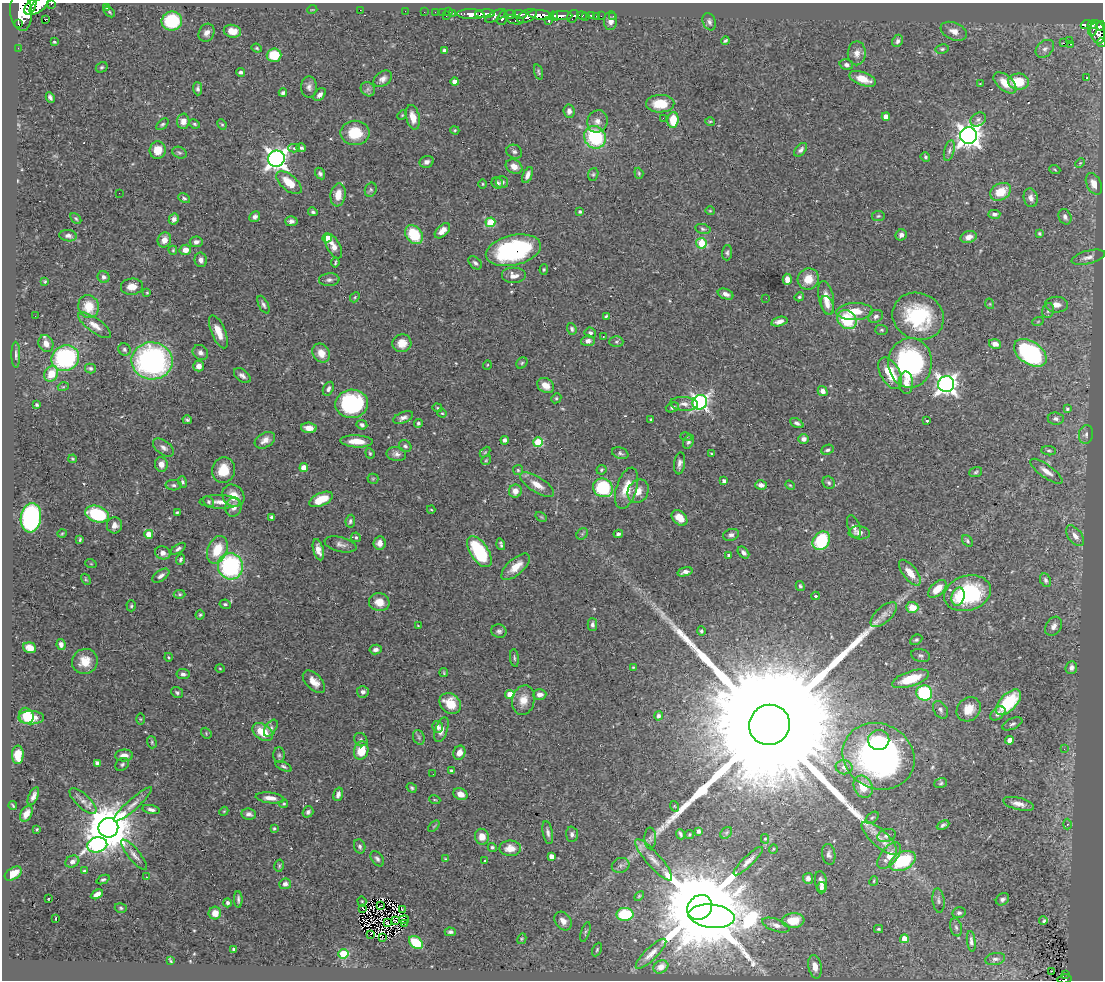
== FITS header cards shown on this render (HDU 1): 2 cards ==
NAXIS1  =                 1101
NAXIS2  =                  978

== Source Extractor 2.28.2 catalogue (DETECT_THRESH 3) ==
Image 1101 x 978 px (HDU 1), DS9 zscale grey, 1 PNG px = 1 image px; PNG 1105 x 982 px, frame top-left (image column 1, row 978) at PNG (2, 3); each listed source drawn as its Kron ellipse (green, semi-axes under 4 px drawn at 4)
Background 0.664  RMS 0.021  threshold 0.0637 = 3 sigma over >= 5 px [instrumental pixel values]
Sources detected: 531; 4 with non-positive FLUX_AUTO (blend fragments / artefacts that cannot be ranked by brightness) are neither listed nor drawn; of the other 527, the 500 brightest by FLUX_AUTO listed and drawn (27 fainter detections omitted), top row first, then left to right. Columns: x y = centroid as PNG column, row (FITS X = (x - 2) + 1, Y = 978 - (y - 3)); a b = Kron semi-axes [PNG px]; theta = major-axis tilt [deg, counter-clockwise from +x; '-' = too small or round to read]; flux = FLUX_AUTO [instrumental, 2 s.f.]
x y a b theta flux
51 4 3 2 - 25
39 6 11 6 43 450
30 7 8 4 58 1000
107 8 4 2 - 1.1
312 10 5 3 - 1.1
360 10 2 2 - 16
405 11 2 2 - 1.4
21 12 19 11 -85 1300
109 12 6 4 -38 1.9
424 12 2 2 - 1.6
435 12 2 2 - 3.5
442 12 2 2 - 5
448 12 3 3 - 2
452 13 3 2 - 3.8
471 14 14 5 -2 380
485 14 10 4 3 340
510 14 6 4 6 130
520 14 7 3 -2 84
541 15 12 5 -7 410
591 15 4 3 - 17
446 16 3 2 - 13
495 16 11 5 27 110
527 16 10 6 25 220
554 16 5 3 - 150
562 16 10 4 1 320
573 16 6 5 - 46
582 16 5 3 - 15
596 16 2 2 - 3.3
601 16 2 2 - 1.6
613 16 3 2 - 2.1
586 17 3 2 - 1.9
502 18 7 5 71 130
45 20 2 2 - 1.3
515 20 8 4 -12 77
172 21 10 9 - 79
549 21 3 3 - 32
610 21 9 6 85 8.4
709 22 9 6 -68 4.6
18 24 3 2 - 32
1086 25 6 4 21 48
1092 25 5 3 - 38
1101 26 5 3 - 140
1093 29 7 3 67 17
232 31 9 6 -11 15
954 31 14 8 -22 11
1098 32 12 7 -79 260
207 33 9 7 63 7.8
1070 40 2 2 - 1.5
725 41 4 3 - 2.3
898 41 6 5 - 4.8
54 42 3 3 - 1.6
1063 43 3 2 - 3.6
1101 43 4 3 - 9.8
1071 44 3 2 - 6.1
18 48 2 2 - 3.1
257 48 5 4 - 2
942 49 7 4 10 2.4
1045 49 10 7 43 5.9
444 50 4 3 - 4
857 53 12 9 89 9.3
274 55 7 6 - 42
846 65 7 5 -15 4.5
102 67 6 5 - 2.5
240 72 4 3 - 3.7
539 72 8 4 -72 2.2
1087 77 2 2 - 1.3
383 79 10 7 35 7.5
863 79 14 6 -20 24
455 82 4 4 - 12
1018 82 10 8 -2 40
1005 83 13 7 -40 21
980 84 3 3 - 1.4
309 87 10 8 90 6.5
198 89 6 4 -88 3.9
368 89 8 6 -46 4.6
283 93 4 3 - 3.3
320 95 7 5 47 5.9
50 97 5 3 - 3.8
660 104 14 9 1 35
569 111 7 5 -82 6.1
402 115 5 4 - 1.6
413 117 12 6 -76 17
886 117 4 4 - 16
663 118 3 2 - 1.3
978 119 8 6 32 4.1
673 120 8 5 86 36
183 121 7 6 - 8.7
597 121 11 10 - 11
710 121 5 3 - 1.5
162 124 7 4 43 2.6
194 124 5 3 - 2.2
222 124 5 4 - 1.9
455 130 4 3 - 1.7
355 133 14 12 0 42
969 136 8 8 - 1200
595 137 11 10 - 110
294 148 5 4 - 2.6
301 148 5 3 - 3.3
158 150 9 8 - 22
801 150 8 5 49 4.4
949 151 11 5 76 4.1
514 152 8 6 -27 3.8
179 153 7 5 -25 2.9
925 157 5 4 - 2.4
276 159 8 8 - 980
427 162 7 6 - 5.9
1080 163 5 4 - 1.4
514 167 9 6 -28 10
1055 170 6 3 -21 1.6
639 173 5 4 - 2
320 174 6 5 - 3.7
593 174 6 5 - 2.5
528 175 8 4 67 6.6
502 182 6 6 - 3.8
289 183 15 8 -40 27
497 183 6 5 - 3.7
483 184 4 3 - 1.4
1094 184 11 7 -63 12
371 190 7 5 67 2.7
1001 192 11 8 29 27
119 193 2 2 - 4
338 195 11 7 83 19
184 198 6 4 -28 2.7
1031 198 9 7 -76 6.7
710 211 5 4 - 1.5
313 212 5 4 - 2.7
580 212 4 4 - 2.6
994 214 6 4 3 4.1
878 216 6 5 - 2.2
255 217 6 5 - 4.9
1065 217 8 6 -65 4.6
76 218 6 4 -48 2.3
174 219 6 5 - 5.9
291 221 6 5 - 5.1
490 222 5 5 - 69
703 229 8 5 -11 3
442 231 9 5 44 15
1039 233 3 3 - 2
414 235 10 8 -51 56
901 235 6 5 - 5.4
68 236 8 5 -7 5.1
969 237 8 6 17 9.1
327 238 4 4 - 39
164 240 7 6 - 12
196 242 6 5 - 5.4
701 243 5 5 - 52
333 246 13 6 -62 12
173 250 4 3 - 1.5
185 250 6 5 - 11
513 250 28 15 13 220
727 253 7 5 86 3.1
1088 257 17 6 15 8.2
201 260 7 6 - 6.3
335 263 4 2 - 2.1
475 263 8 5 -41 3.9
544 270 5 4 - 1.9
514 276 12 8 0 11
104 277 6 5 - 4.5
787 279 6 4 -88 11
808 279 11 10 - 20
329 280 10 6 4 4.8
45 282 3 3 - 1.5
132 287 11 8 6 13
147 293 4 3 - 1.4
726 294 8 5 -21 7
355 297 6 4 48 1.9
799 297 5 4 - 2.2
766 298 2 2 - 3.1
826 298 17 7 -79 17
990 304 5 3 - 1.2
263 305 9 4 -64 3.7
827 305 10 6 -68 6.5
1056 305 11 8 -1 10
89 306 12 10 -78 31
855 311 18 8 2 29
1048 311 7 5 72 3.4
35 316 2 2 - 1.5
606 316 3 3 - 1.8
876 316 7 6 - 5
918 316 26 23 -23 110
847 320 10 8 -41 62
779 321 8 4 16 7.4
1038 321 6 3 20 1.6
95 325 19 7 -36 14
572 329 6 4 -72 3
882 330 6 5 - 2.4
218 332 18 7 -67 18
590 333 6 5 - 3.4
603 337 2 2 - 1.6
588 341 6 5 - 5.8
616 342 7 5 1 2.7
402 343 9 8 - 17
46 344 9 7 -63 9.8
995 344 6 4 -16 8.5
124 349 6 5 - 3.4
200 353 8 7 - 5.6
321 353 10 8 -58 16
1030 353 18 11 -34 200
16 355 13 4 -89 4
65 358 14 12 29 160
152 361 20 18 -5 340
522 363 6 5 - 2.3
910 363 25 22 88 230
487 365 5 3 - 1.2
199 366 5 5 - 8.2
90 368 5 5 - 3
890 373 17 9 -60 39
51 374 8 6 60 27
242 376 9 6 -38 5.4
906 383 11 7 -88 13
946 384 8 8 - 810
546 386 9 7 -35 14
63 387 5 3 - 1.5
328 389 7 5 63 4.5
823 391 5 4 - 7.8
556 398 5 4 - 2.3
700 402 7 7 - 470
352 404 16 14 7 150
684 404 14 7 -5 7.9
37 405 3 3 - 2.2
672 407 7 5 19 3.7
437 408 5 4 - 1.5
1067 409 4 4 - 2.9
442 413 4 4 - 1.6
403 418 10 5 23 5.9
651 419 3 2 - 1.4
1056 419 8 6 -6 4.3
187 420 5 4 - 2.8
927 421 3 2 - 1.2
418 423 4 4 - 3.2
797 423 7 4 -27 3.9
362 425 5 4 - 3.7
309 428 8 5 -3 13
1086 435 9 7 81 4.8
686 437 6 3 -16 1.4
804 439 5 5 - 6.5
265 440 11 7 30 9.5
505 440 4 4 - 3.9
357 441 16 6 -3 20
538 442 5 5 - 65
688 442 7 5 64 3.6
405 446 6 5 - 3.2
163 448 12 7 -36 6.2
827 450 6 4 24 2.9
1049 451 7 4 -6 2.5
485 452 6 4 45 1.6
370 453 5 4 - 1.9
620 453 8 5 -19 3.7
396 454 10 7 -9 6
712 454 3 3 - 1.6
73 459 4 3 - 1.6
486 460 5 4 - 1.7
680 463 11 5 83 5.9
161 464 7 6 - 11
304 468 4 4 - 23
223 470 13 11 74 30
518 470 5 5 - 1.9
602 470 5 4 - 2.1
1046 471 19 6 -36 12
976 472 7 5 19 2.3
373 479 5 5 - 2
724 481 4 4 - 5.4
182 482 6 4 -73 2.5
829 483 6 5 - 2.8
173 485 8 5 -2 3.4
537 485 19 7 -32 17
761 485 6 4 -16 6.3
790 485 5 4 - 1.5
603 488 10 9 - 90
627 488 21 10 73 31
515 491 6 6 - 10
638 491 12 10 57 14
233 496 12 10 -46 20
321 499 12 6 23 32
208 502 6 5 - 2.9
220 502 20 7 -2 13
234 507 9 8 - 10
431 510 4 3 - 1.2
177 512 4 3 - 1.7
97 514 12 8 -19 100
272 517 4 3 - 3.6
541 517 6 4 -31 1.8
31 518 15 10 82 250
679 518 9 6 -45 21
350 521 6 4 83 3.2
115 525 8 7 - 8.1
854 527 12 6 -71 6.8
62 533 5 3 - 1.3
859 533 10 6 -4 8.8
149 534 4 4 - 20
582 534 6 5 - 2.8
618 534 5 3 - 3.4
731 535 8 6 16 5
1075 536 12 6 -53 9.5
356 537 5 4 - 2.3
80 540 4 3 - 1.9
821 541 10 8 53 93
967 541 6 4 -53 2.8
380 543 7 6 - 8.8
341 544 16 7 -14 7.5
501 544 6 3 -72 2.6
178 549 9 4 34 3.6
217 550 14 9 67 38
318 550 11 5 -75 11
479 552 17 9 -57 110
163 553 8 6 -15 7
743 553 7 4 -48 5
729 555 4 3 - 3.9
181 559 5 3 - 2.9
91 564 6 3 -18 1.5
230 566 13 12 - 180
516 567 17 8 41 21
685 572 7 3 16 4.8
910 573 15 7 -52 18
161 576 10 5 36 5.7
86 579 6 4 -60 1.7
1046 580 7 5 -67 3.5
800 586 5 4 - 2.6
937 589 11 6 43 21
967 593 24 17 17 130
180 594 6 4 -1 2
816 596 4 3 - 2.8
958 597 9 6 75 14
379 602 10 9 - 17
225 604 6 4 -9 2.8
131 606 5 4 - 2.2
912 607 6 5 - 24
200 615 5 4 - 2.1
884 615 16 8 43 10
592 624 6 5 - 3.8
418 626 4 3 - 1.2
1054 626 10 7 58 7.2
499 631 8 6 -11 4.1
701 631 5 4 - 2.7
916 640 6 4 26 2.8
61 644 5 4 - 6.7
30 648 6 5 - 13
376 649 6 5 - 4.6
921 655 10 6 -16 3.7
168 657 4 3 - 1.4
514 658 9 3 -84 2.1
85 661 13 12 - 25
633 667 3 3 - 1.4
220 668 5 3 - 1.2
1071 668 6 6 - 5.9
444 673 4 3 - 1.4
183 674 6 5 - 4.7
910 679 19 7 18 46
314 682 14 7 -45 14
177 692 6 5 - 3.1
363 692 6 5 - 5.2
924 693 8 7 - 140
510 694 4 4 - 17
540 694 6 5 - 7.1
523 700 15 11 75 17
1009 702 16 8 46 69
450 703 12 9 -42 30
969 709 13 11 46 19
940 710 9 6 -58 4.7
998 713 9 5 39 5.3
26 716 8 7 - 34
658 716 5 4 - 3.4
31 718 13 7 -1 19
140 719 5 3 - 1.4
1012 724 11 5 25 3.8
769 725 20 20 - 180000
438 727 6 5 - 6.7
271 728 9 5 56 3.7
441 730 13 6 70 8
263 732 11 7 -37 30
206 733 6 4 -50 1.9
419 737 7 5 -70 2.8
361 740 7 6 - 3.2
879 740 10 10 - 30
1010 740 4 4 - 10
152 742 6 4 -72 2
1064 749 3 2 - 1.2
361 751 9 7 73 34
459 753 7 6 - 11
18 755 9 6 89 26
279 755 8 5 90 3.2
124 756 9 6 2 10
879 756 37 32 -28 480
97 763 4 4 - 3.8
122 764 7 6 - 3
284 766 8 4 -27 2.9
844 767 8 7 - 6.5
451 771 4 3 - 2.3
433 774 2 2 - 1.1
941 783 6 5 - 2.4
863 787 11 9 -62 26
412 788 5 4 - 2.3
338 794 7 4 74 5.7
460 794 7 5 -24 12
33 796 9 4 66 6
270 798 14 5 -7 11
435 800 6 3 -18 1.4
83 801 17 7 -43 9.5
133 804 25 5 42 11
284 804 4 4 - 1.6
1018 804 16 6 -14 11
13 806 4 2 - 1.6
674 806 5 3 - 1.2
151 809 9 4 -12 5.1
224 811 5 3 - 1.3
308 812 6 5 - 3.7
26 814 9 5 60 11
249 814 7 5 -7 5.4
872 818 7 4 39 2.4
1067 824 5 3 - 1.8
943 825 6 3 26 3.1
434 826 7 3 45 1.3
108 828 10 9 - 7400
274 828 4 4 - 2.5
37 829 3 3 - 1.4
699 831 4 4 - 3.9
548 833 12 5 -79 5
726 833 7 5 45 2.5
572 834 8 6 -88 4.6
680 834 5 3 - 2.8
690 834 5 4 - 1.9
887 836 9 6 18 5.4
482 837 8 7 - 15
650 838 11 6 -89 4.2
879 838 23 8 -42 19
765 839 4 4 - 1.9
97 845 10 7 11 220
360 846 7 5 -71 3.5
492 847 5 4 - 2.4
510 848 11 8 0 16
773 849 5 3 - 1.3
829 854 10 6 -82 4.8
134 855 19 5 -50 8
551 856 4 4 - 10
889 856 16 8 52 19
377 859 8 5 -53 4
446 859 4 2 - 1.5
654 860 27 7 -49 15
485 861 4 3 - 1.4
748 861 19 5 44 8.6
903 861 14 8 27 93
72 862 7 5 26 5.4
621 865 9 7 22 4.8
279 866 6 4 76 2.2
84 871 4 3 - 2.3
13 874 9 5 33 14
146 877 2 2 - 1.8
808 878 5 5 - 5.3
103 880 7 4 24 2.5
821 881 10 6 -79 6.9
874 881 5 4 - 1.6
285 884 6 5 - 5.7
821 888 6 4 86 4.1
97 894 6 4 27 8
639 896 6 3 46 1.7
49 898 3 2 - 19
238 899 8 3 -88 3.5
1002 899 7 5 36 4.5
938 900 12 6 -83 4.9
362 901 5 4 - 1.5
227 903 4 4 - 3.5
381 906 3 2 - 2.3
700 907 13 11 46 33000
121 908 6 4 -17 2.2
363 908 3 2 - 1.7
402 909 4 2 - 1.5
215 913 6 6 - 13
959 913 6 5 - 4.3
625 914 8 6 2 66
712 916 23 11 -6 6800
55 918 3 2 - 1.4
404 919 5 3 - 1.8
395 921 3 2 - 1.4
563 921 10 7 -52 12
793 921 11 7 5 28
1043 921 4 2 - 2
387 923 3 2 - 1.2
404 923 3 2 - 1.3
776 925 14 6 -18 7.5
956 927 9 6 -77 3.8
878 929 4 3 - 2
450 932 5 4 - 3.4
585 932 10 4 71 2.8
370 934 2 2 - 960
382 937 2 2 - 330
522 939 5 4 - 1.8
904 939 4 4 - 27
971 941 10 4 -83 4.4
416 943 8 5 -39 51
234 949 4 3 - 4.1
597 950 7 4 64 2.6
343 954 5 4 - 76
651 954 20 6 45 11
995 959 10 6 11 4.8
170 961 4 2 - 1.4
661 967 8 6 29 9.5
815 967 12 6 -79 14
1051 971 3 2 - 2.3
1066 974 3 3 - 4.9
1065 979 7 4 9 33
At the frame edge (FLAGS 8, measured only in part): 7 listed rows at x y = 51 4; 39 6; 30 7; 21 12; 1101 26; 1101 43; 1065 979
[27 fainter detections neither listed nor drawn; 4 non-positive-flux detections neither listed nor drawn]